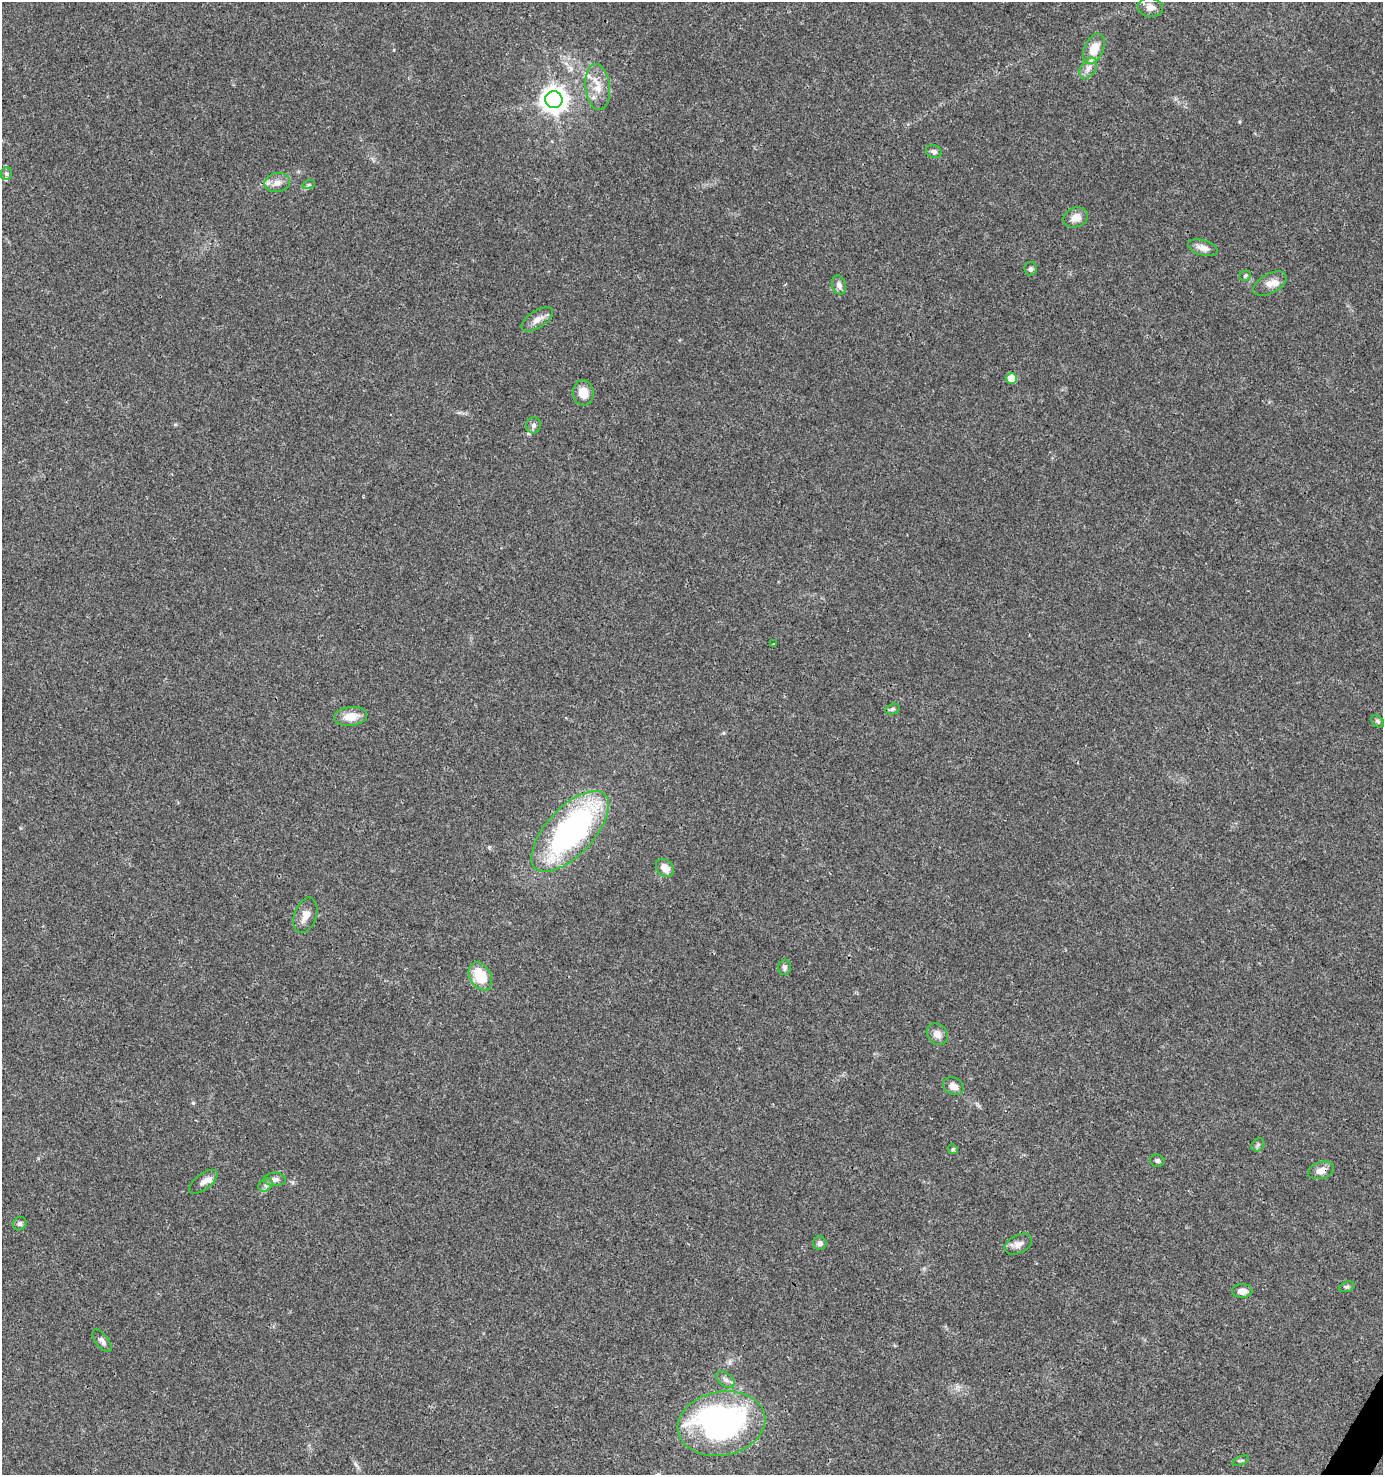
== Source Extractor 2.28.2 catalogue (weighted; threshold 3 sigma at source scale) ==
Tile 6 of 4 x 4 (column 2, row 2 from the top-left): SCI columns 1637-3017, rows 2948-4420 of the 5966 x 5903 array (HDU 1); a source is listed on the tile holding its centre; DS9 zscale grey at full resolution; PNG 1385 x 1477 px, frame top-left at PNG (2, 2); each listed source drawn as its Kron ellipse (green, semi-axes under 4 px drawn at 4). Shown black and unused: <1% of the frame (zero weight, under 3 of 4 exposures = <1% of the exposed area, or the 3 px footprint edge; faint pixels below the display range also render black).
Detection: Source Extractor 2.28.2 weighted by HDU 2 'WHT'; one run over the whole footprint, this tile lists its part. Background 0.0416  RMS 0.0036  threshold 0.0164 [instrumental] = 3 sigma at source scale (4.5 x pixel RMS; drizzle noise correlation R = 1.50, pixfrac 1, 0.0396/0.0396 arcsec/px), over >= 5 px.
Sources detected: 51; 1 inside a brighter object's white glare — neither listed nor drawn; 4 inside a brighter listed object's ellipse — not listed separately; the other 46 listed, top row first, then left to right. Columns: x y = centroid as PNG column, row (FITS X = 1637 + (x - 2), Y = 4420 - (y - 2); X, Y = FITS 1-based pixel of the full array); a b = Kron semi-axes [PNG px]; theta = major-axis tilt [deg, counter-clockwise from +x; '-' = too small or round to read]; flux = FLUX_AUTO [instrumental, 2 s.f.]
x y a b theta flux
1150 7 13 9 -10 2.8
1094 49 16 9 65 5.9
1088 68 11 7 58 2.2
598 87 23 12 -84 5.8
554 100 9 8 - 380
934 152 8 6 -22 1.1
6 173 6 5 - 0.73
277 183 13 9 9 2.7
309 184 6 4 20 0.54
1076 217 12 10 20 3.4
1203 248 15 7 -16 2.7
1031 269 7 6 - 0.9
1245 276 5 5 - 0.51
1270 284 18 9 28 3.1
839 285 10 7 -75 1.6
537 319 18 8 32 2.8
1012 379 5 5 - 9.9
583 393 13 10 -85 4.8
534 425 8 7 - 1.2
774 644 3 3 - 1
893 709 7 5 15 0.85
351 716 16 9 6 4.8
1378 721 7 5 -40 0.8
570 831 51 23 47 93
665 868 10 8 -44 3.5
305 915 18 11 71 3.5
785 967 8 6 78 0.91
480 976 15 10 -60 11
937 1034 12 9 -48 2.5
953 1086 11 8 -24 2.3
1258 1145 7 5 46 0.77
953 1149 5 4 - 0.53
1157 1161 7 6 - 0.84
1321 1170 13 8 16 3.2
275 1179 11 6 -3 1.8
203 1182 17 8 37 2.4
265 1185 8 6 37 1.2
20 1224 7 6 - 0.99
820 1243 7 6 - 1.1
1018 1244 14 9 26 2.4
1347 1287 8 5 19 0.68
1242 1291 10 7 -2 2.4
102 1341 13 6 -52 1.6
725 1379 11 6 -37 1.4
721 1424 44 32 11 97
1241 1461 9 3 21 0.46
Overlapping masked pixels (flux is a lower limit): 2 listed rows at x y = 570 831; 1321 1170
Unlisted compact peaks at least as high as the median listed source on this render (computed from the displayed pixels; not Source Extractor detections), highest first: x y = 193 1103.